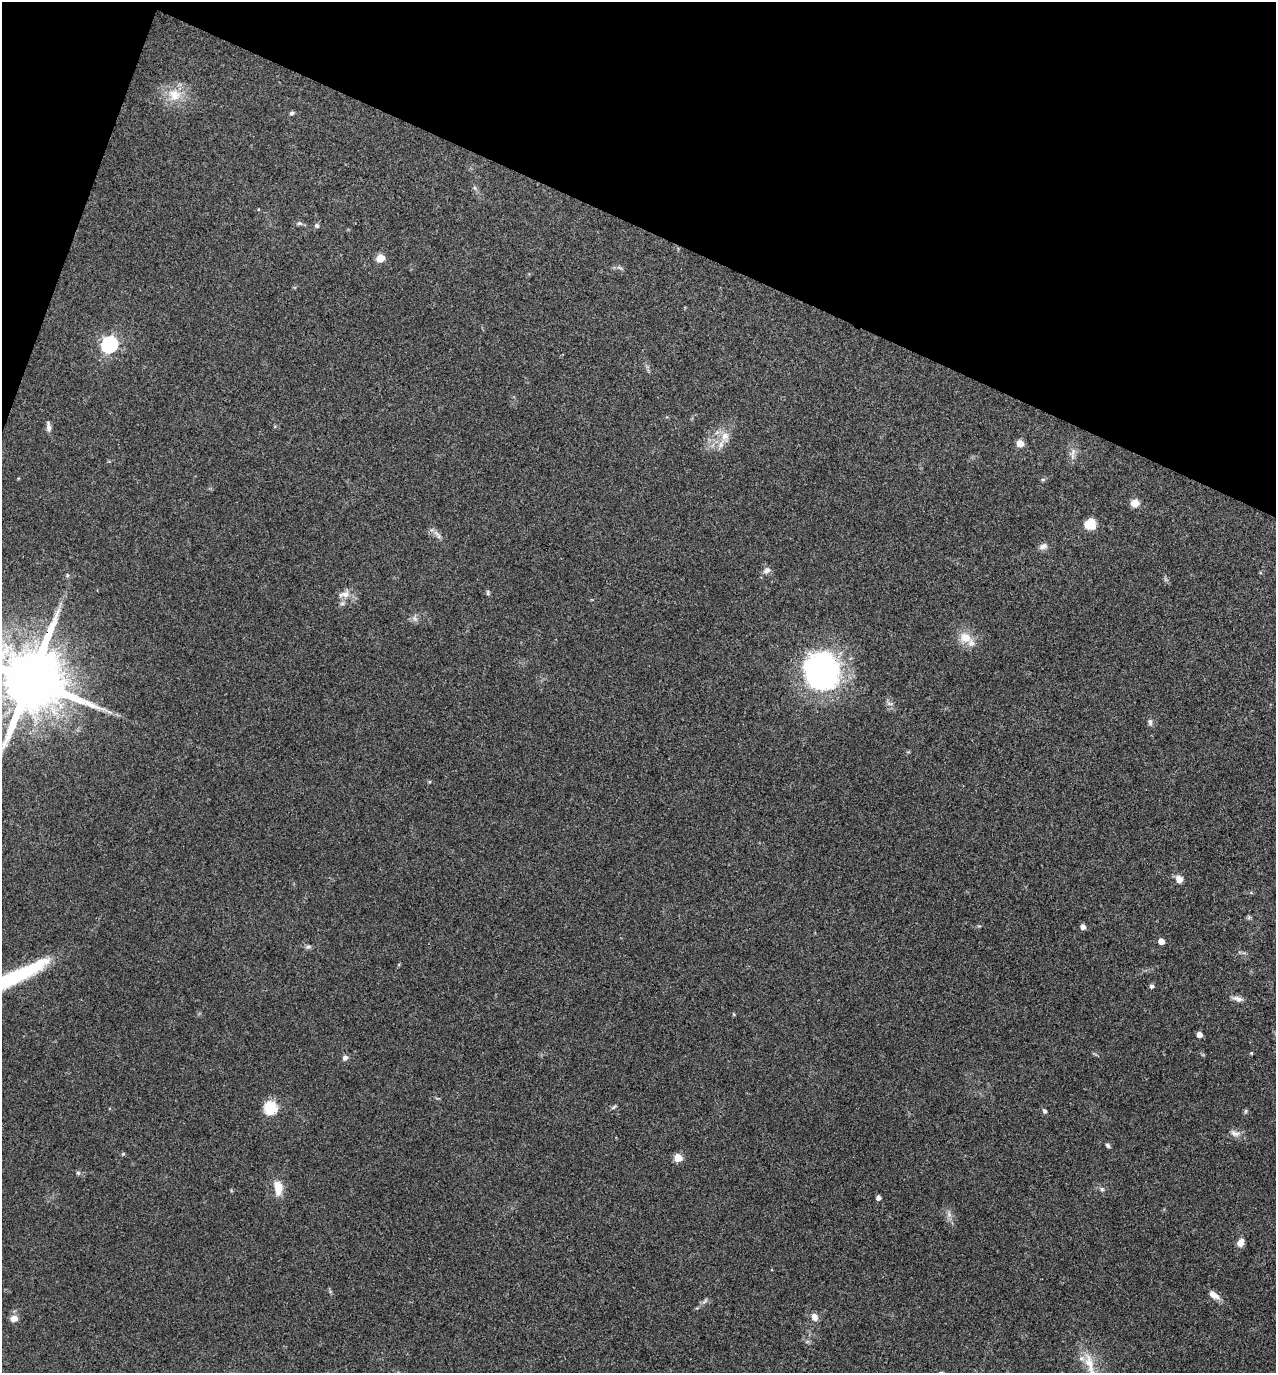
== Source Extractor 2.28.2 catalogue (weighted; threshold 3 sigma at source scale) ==
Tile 2 of 4 x 4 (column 2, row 1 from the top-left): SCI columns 1412-2685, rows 4119-5489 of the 5504 x 5492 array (HDU 1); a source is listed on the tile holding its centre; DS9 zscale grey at full resolution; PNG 1278 x 1375 px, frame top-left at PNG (2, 2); no overlay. Shown black and unused: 19% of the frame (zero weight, under 3 of 4 exposures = <1% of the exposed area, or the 3 px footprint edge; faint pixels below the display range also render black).
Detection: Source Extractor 2.28.2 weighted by HDU 2 'WHT'; one run over the whole footprint, this tile lists its part. Background 0.0934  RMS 0.006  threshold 0.0269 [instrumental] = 3 sigma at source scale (4.5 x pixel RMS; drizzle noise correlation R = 1.50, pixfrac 1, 0.05/0.05 arcsec/px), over >= 5 px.
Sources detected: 55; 2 inside a brighter listed object's ellipse — not listed separately; the other 53 listed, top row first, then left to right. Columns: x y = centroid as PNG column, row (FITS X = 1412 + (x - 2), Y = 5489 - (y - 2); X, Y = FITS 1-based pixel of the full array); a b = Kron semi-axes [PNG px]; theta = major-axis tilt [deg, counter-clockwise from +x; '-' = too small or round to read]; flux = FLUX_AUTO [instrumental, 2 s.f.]
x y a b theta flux
174 95 19 17 -20 12
292 113 5 4 - 1.4
299 223 8 5 -6 1.3
317 226 7 6 - 1.2
380 258 6 5 - 13
109 344 7 7 - 150
48 427 13 5 -83 2.6
725 436 16 10 50 7.1
1020 443 5 5 - 9.5
1073 452 13 6 84 3.2
1135 503 7 6 - 7.4
1090 524 11 11 - 8.2
439 536 8 6 -44 1.9
1043 546 12 7 21 2.5
767 570 10 7 31 2.7
67 575 6 4 -72 0.72
488 593 8 4 -90 0.93
344 594 18 9 14 5.1
415 618 9 6 -55 2.1
965 637 18 14 -20 8.9
821 672 39 35 -77 140
30 680 19 16 -24 7200
1150 722 9 6 -89 1.7
1179 879 8 7 - 4.5
1083 927 5 4 - 3.2
1161 941 5 4 - 5.9
308 947 7 6 - 1.4
14 977 74 12 26 66
1151 986 5 4 - 1.6
1238 999 15 6 -14 3
734 1014 5 4 - 0.65
1199 1034 5 4 - 4.3
1251 1053 4 4 - 0.66
345 1058 7 6 - 2.1
614 1107 8 5 28 1
270 1108 6 6 - 62
1044 1111 6 5 - 1.3
1245 1111 6 4 89 0.88
1235 1133 15 8 -17 3.6
1108 1145 6 5 - 1.2
123 1154 5 4 - 0.65
678 1158 7 6 - 7.3
78 1173 6 5 - 1
278 1188 19 10 -86 8.1
1102 1189 6 5 - 1.1
878 1198 4 4 - 2.3
949 1214 8 6 -47 2
1240 1243 9 7 62 4.8
1213 1295 14 7 -37 4.8
705 1301 10 4 34 1.5
814 1317 10 7 -64 3.6
14 1318 8 7 - 4.4
1090 1364 38 10 -75 12
Overlapping masked pixels (flux is a lower limit): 1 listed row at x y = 30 680
Isophote crosses this tile's border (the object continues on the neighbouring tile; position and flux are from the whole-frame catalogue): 3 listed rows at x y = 30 680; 14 977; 1090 1364